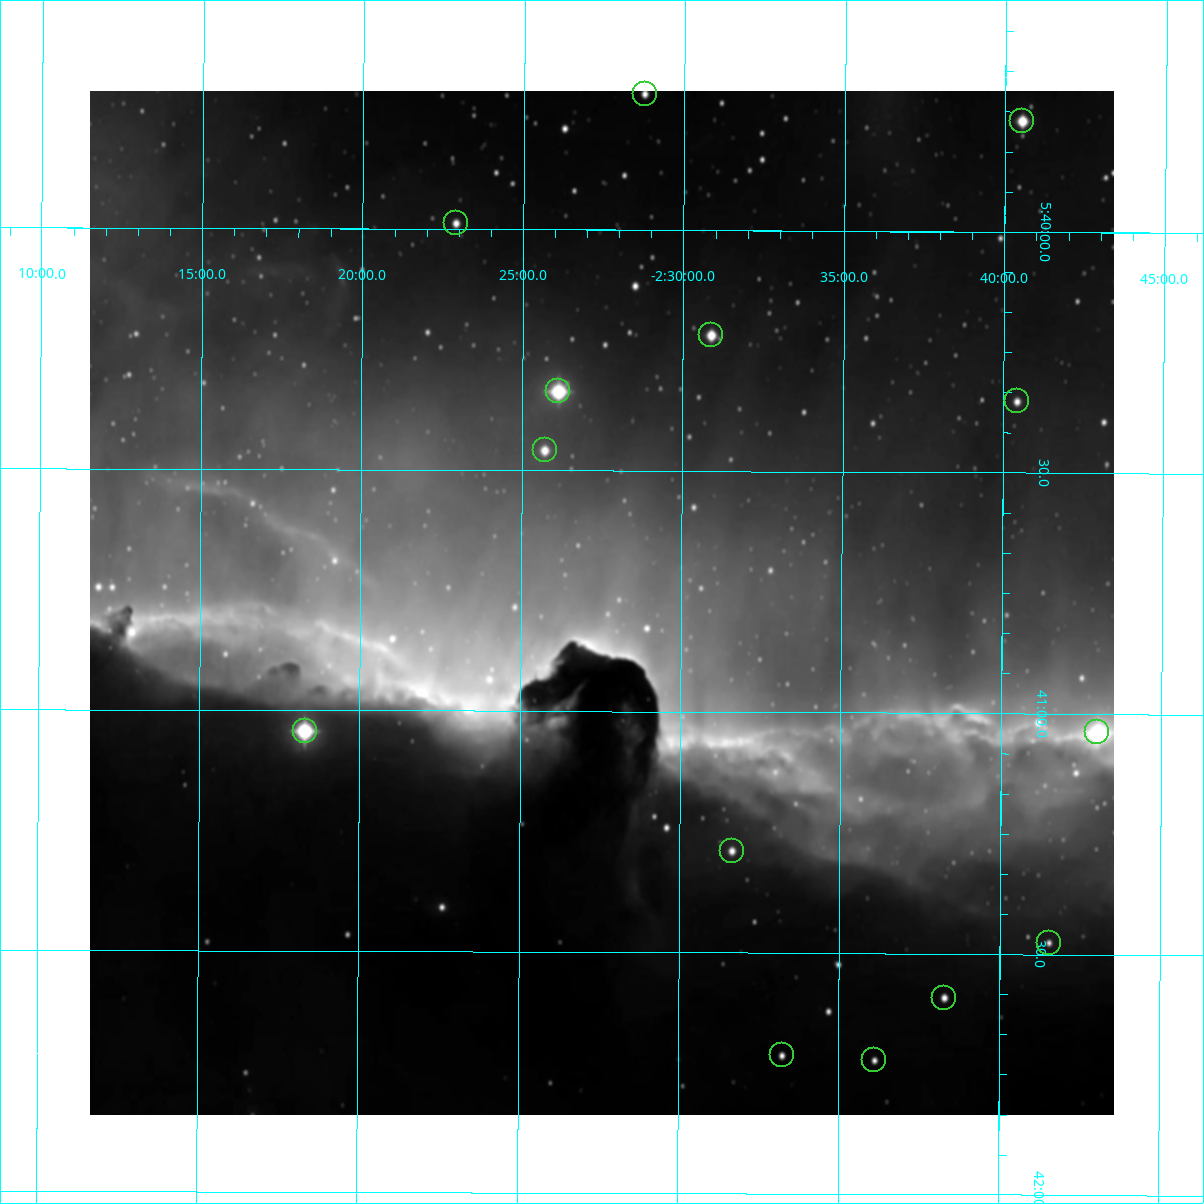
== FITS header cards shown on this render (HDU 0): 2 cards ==
NAXIS1  =                 1024
NAXIS2  =                 1024

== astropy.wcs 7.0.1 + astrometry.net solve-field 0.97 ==
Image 1024 x 1024 px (HDU 0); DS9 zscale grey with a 90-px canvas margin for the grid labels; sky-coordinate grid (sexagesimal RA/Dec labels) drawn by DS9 from the SOLVED WCS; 14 Tycho-2 reference stars matched to detected sources circled (green)
Header WCS: none
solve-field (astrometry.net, Tycho-2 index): SOLVED blind (the file carries no WCS)
Solved WCS: RA---TAN-SIP/DEC--TAN-SIP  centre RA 05:40:46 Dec -02:28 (85.19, -2.46 deg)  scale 1.87 arcsec/px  FOV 31.9' x 31.9'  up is -90 deg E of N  parity normal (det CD < 0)
(file carries no celestial WCS; the grid is the blind solution)
Tycho-2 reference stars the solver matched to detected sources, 14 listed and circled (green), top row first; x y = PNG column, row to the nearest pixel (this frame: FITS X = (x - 90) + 1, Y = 1024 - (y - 91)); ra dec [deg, ICRS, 3 dp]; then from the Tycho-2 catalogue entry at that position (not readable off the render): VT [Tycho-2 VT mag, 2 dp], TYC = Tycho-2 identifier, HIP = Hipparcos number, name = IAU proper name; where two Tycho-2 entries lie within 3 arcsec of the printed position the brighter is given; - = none
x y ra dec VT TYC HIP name
645 94 84.929 -2.479 12.87 4771-934-1 - -
1022 121 84.942 -2.676 8.99 4771-685-1 - -
456 223 84.997 -2.382 10.98 4771-880-1 - -
711 335 85.055 -2.515 9.19 4771-909-1 - -
558 391 85.084 -2.436 7.59 4771-1045-1 26694 -
1017 401 85.088 -2.674 11.14 4771-556-1 - -
545 450 85.115 -2.429 10.19 4771-1081-1 - -
305 731 85.261 -2.305 7.54 4771-1191-1 26756 -
1097 732 85.260 -2.717 7.93 4771-1197-1 26752 -
732 851 85.322 -2.527 11.02 4771-896-1 - -
1049 943 85.369 -2.692 11.76 4771-609-1 - -
944 998 85.398 -2.638 11.16 4771-628-1 - -
782 1055 85.428 -2.554 11.67 4771-733-1 - -
874 1060 85.431 -2.602 11.98 4771-644-1 - -